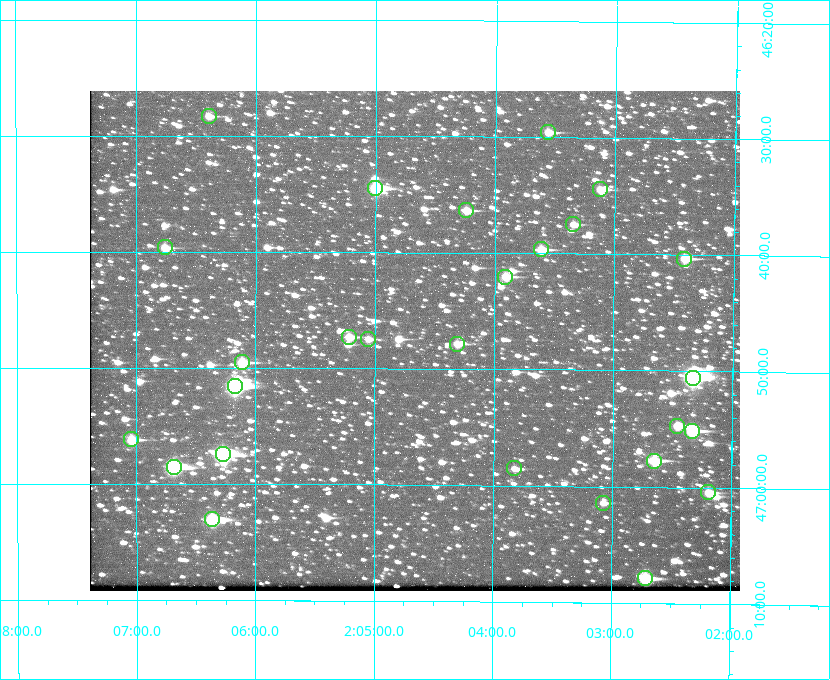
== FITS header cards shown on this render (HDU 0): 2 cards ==
NAXIS1  =                  650 / Width of table row in bytes
NAXIS2  =                  500 / Number of rows in table

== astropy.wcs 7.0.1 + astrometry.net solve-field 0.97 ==
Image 650 x 500 px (HDU 0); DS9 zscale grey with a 90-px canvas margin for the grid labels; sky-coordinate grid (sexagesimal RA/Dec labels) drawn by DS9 from the SOLVED WCS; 27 Tycho-2 reference stars matched to detected sources circled (green)
Header WCS: none
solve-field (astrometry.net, Tycho-2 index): SOLVED blind (the file carries no WCS)
Solved WCS: RA---TAN-SIP/DEC--TAN-SIP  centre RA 02:04:40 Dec +46:48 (31.17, +46.79 deg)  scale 5.16 arcsec/px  FOV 55.9' x 43.0'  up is +180 deg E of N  parity flipped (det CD > 0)
(file carries no celestial WCS; the grid is the blind solution)
Tycho-2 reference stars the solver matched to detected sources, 27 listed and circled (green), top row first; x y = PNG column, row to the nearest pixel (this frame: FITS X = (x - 90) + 1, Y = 500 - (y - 91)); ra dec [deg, ICRS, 3 dp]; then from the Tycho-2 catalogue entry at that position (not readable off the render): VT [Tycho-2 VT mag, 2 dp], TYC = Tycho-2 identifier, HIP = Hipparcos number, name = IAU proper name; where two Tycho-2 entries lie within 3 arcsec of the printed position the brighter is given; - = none
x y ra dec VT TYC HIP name
209 116 31.598 +46.472 10.81 3281-451-1 - -
548 132 30.892 +46.493 10.70 3280-490-1 - -
375 188 31.250 +46.575 8.43 3281-919-1 - -
600 189 30.782 +46.574 10.16 3280-645-1 - -
466 210 31.061 +46.606 9.99 3281-582-1 - -
573 224 30.837 +46.625 10.69 3280-1254-1 - -
165 247 31.690 +46.661 10.70 3281-375-1 - -
541 249 30.904 +46.661 9.60 3280-781-1 - -
684 259 30.604 +46.672 9.47 3280-908-1 - -
505 277 30.978 +46.700 9.85 3281-909-1 - -
349 337 31.305 +46.788 10.64 3281-663-1 - -
368 339 31.264 +46.791 10.76 3281-86-1 - -
457 344 31.078 +46.798 10.61 3281-114-1 - -
242 362 31.529 +46.825 9.32 3281-34-1 - -
693 378 30.583 +46.843 7.07 3280-746-1 9508 -
235 386 31.543 +46.860 7.50 3281-160-1 9805 -
677 426 30.615 +46.912 10.08 3284-203-1 - -
692 431 30.584 +46.919 9.47 3284-629-1 - -
131 439 31.760 +46.936 9.76 3285-99-1 - -
223 454 31.569 +46.957 8.53 3285-177-1 9816 -
654 461 30.663 +46.962 9.31 3284-347-1 - -
174 467 31.671 +46.975 8.89 3285-43-1 - -
514 468 30.956 +46.975 11.27 3285-185-1 - -
708 492 30.548 +47.007 10.42 3284-727-1 - -
603 503 30.769 +47.024 11.20 3284-681-1 - -
212 519 31.591 +47.051 8.70 3285-1195-1 - -
645 578 30.679 +47.131 10.02 3284-307-1 - -